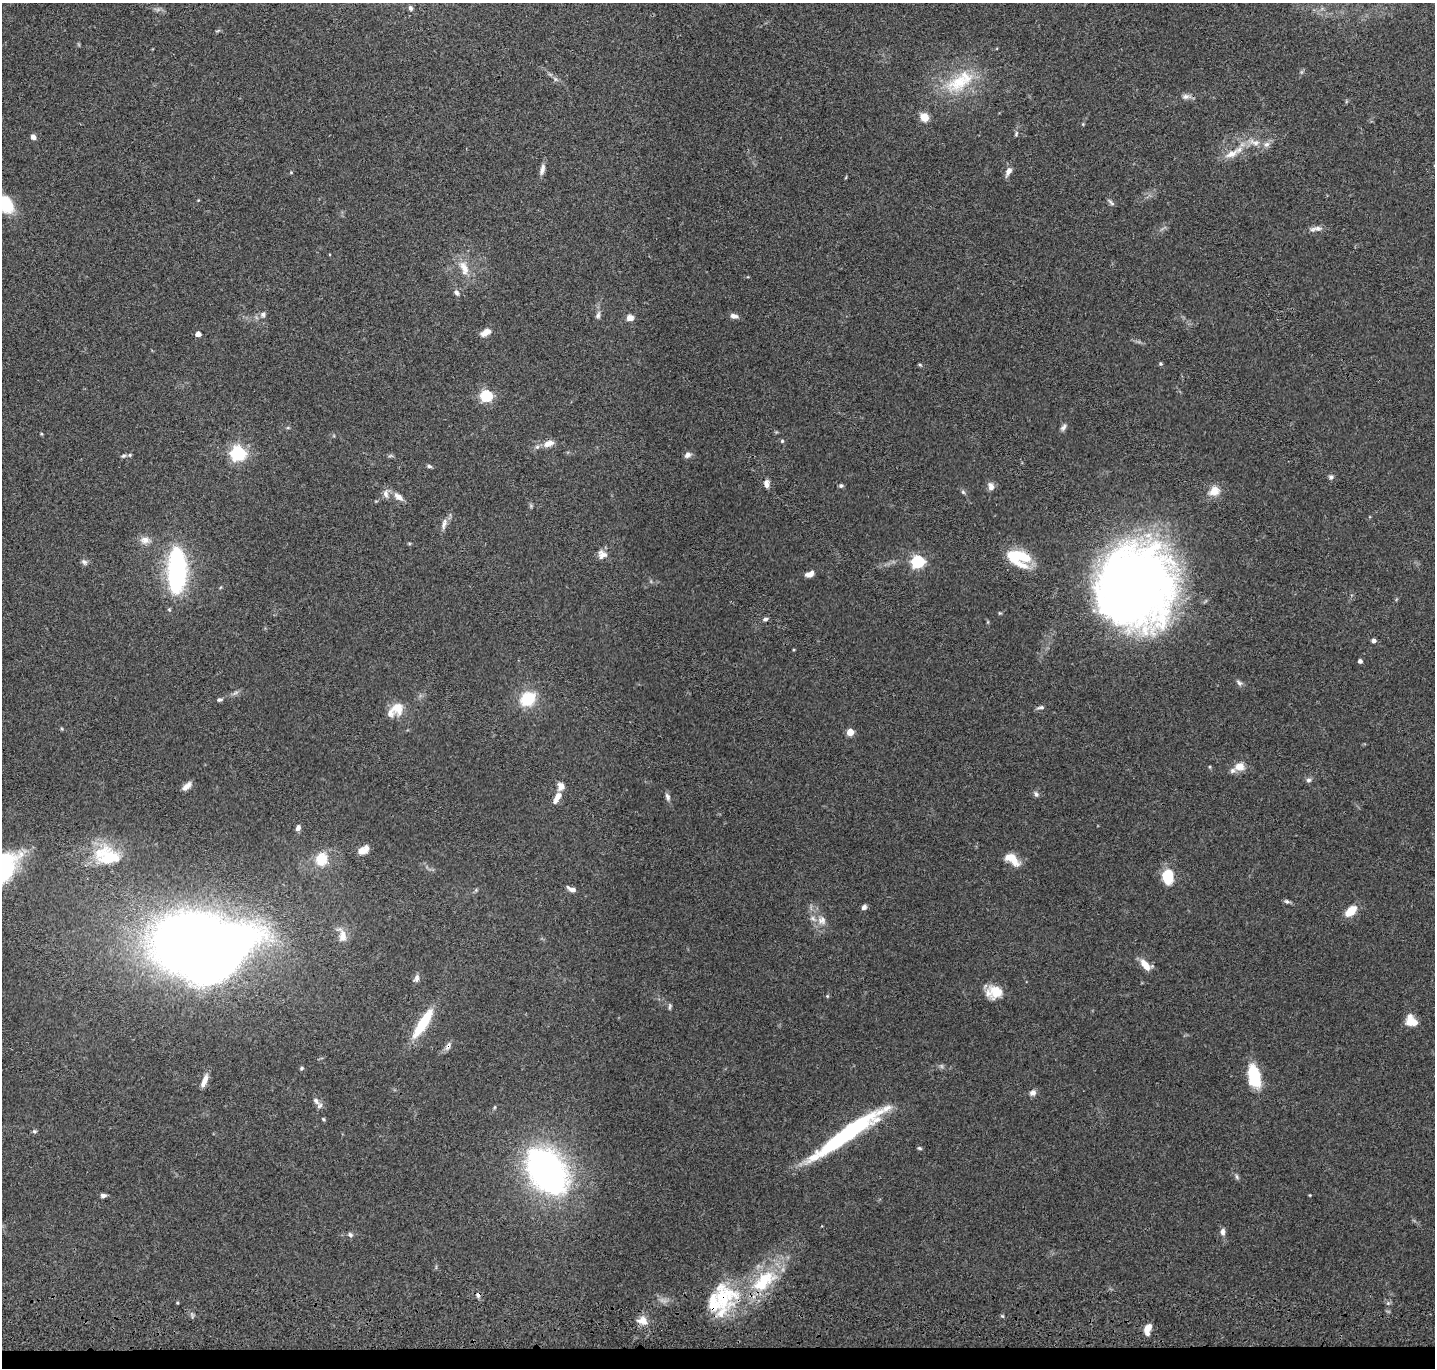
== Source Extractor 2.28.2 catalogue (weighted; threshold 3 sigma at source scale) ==
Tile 8 of 3 x 3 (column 2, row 3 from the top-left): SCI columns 1446-2878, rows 204-1569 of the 4324 x 4505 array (HDU 1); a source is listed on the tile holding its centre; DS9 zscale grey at full resolution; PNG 1437 x 1370 px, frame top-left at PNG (2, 3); no overlay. Shown black and unused: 2% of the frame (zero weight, under 3 of 4 exposures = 6% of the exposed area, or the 3 px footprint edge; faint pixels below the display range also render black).
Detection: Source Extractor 2.28.2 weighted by HDU 2 'WHT'; one run over the whole footprint, this tile lists its part. Background 0.0839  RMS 0.0062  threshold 0.0277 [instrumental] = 3 sigma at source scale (4.5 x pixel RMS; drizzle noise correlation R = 1.50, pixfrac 1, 0.05/0.05 arcsec/px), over >= 5 px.
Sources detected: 119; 3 inside a brighter object's white glare — not listed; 10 inside a brighter listed object's ellipse — not listed separately; the other 106 listed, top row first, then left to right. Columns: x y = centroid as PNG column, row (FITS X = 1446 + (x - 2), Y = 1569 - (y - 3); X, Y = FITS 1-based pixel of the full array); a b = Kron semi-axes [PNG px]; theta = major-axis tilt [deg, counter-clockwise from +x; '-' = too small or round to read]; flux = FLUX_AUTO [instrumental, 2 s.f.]
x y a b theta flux
410 8 6 5 - 1.6
959 82 40 22 31 31
1186 96 10 7 10 2.6
924 117 7 7 - 9.8
1016 133 7 4 72 0.97
33 137 6 5 - 2.4
1254 142 17 8 -20 5.7
1231 154 23 9 26 7.9
542 169 15 6 78 3
1008 171 12 6 62 3.2
1111 202 11 4 -46 1.3
6 204 18 12 -59 26
1318 228 11 7 0 3
464 268 23 11 -69 8.8
456 292 8 5 -55 1.8
263 314 7 7 - 1.8
598 315 11 6 74 2
734 316 11 6 -19 2.5
630 318 7 6 - 4
486 332 12 7 33 4.6
198 334 4 4 - 5.8
1160 364 5 5 - 0.83
920 365 5 4 - 0.73
486 396 5 5 - 78
1063 428 11 6 54 1.9
41 434 4 3 - 0.52
782 441 5 5 - 0.82
549 443 15 8 21 5.1
238 453 6 6 - 160
687 455 8 6 34 2.6
123 456 6 5 - 1.1
429 466 6 5 - 1.1
1331 477 6 6 - 1.6
766 484 10 6 -87 2.9
841 486 5 5 - 1.2
991 486 10 7 -76 3.4
1214 491 15 12 25 7
963 492 7 4 -45 1
386 494 12 7 -78 3
398 497 16 8 -37 4.2
444 524 17 6 75 3.3
145 540 13 10 2 4.4
602 555 12 11 - 4.2
1017 555 36 14 -19 24
918 561 6 5 - 99
84 562 9 6 -38 1.7
177 571 49 18 89 89
810 574 10 6 29 3.9
1134 586 78 71 80 510
765 619 7 5 25 1.4
1374 641 4 4 - 2.4
1360 661 4 4 - 2.1
1239 682 10 5 -43 1.6
528 699 19 15 38 20
219 700 8 4 12 1.2
1041 707 9 4 6 1.5
397 708 16 16 - 9.5
850 732 5 4 - 13
1240 766 12 10 10 7
1309 780 8 6 2 1.5
187 786 14 6 42 3.4
1036 794 7 5 -62 1.6
558 796 13 6 62 5.2
667 797 11 6 -70 2.1
298 828 7 5 60 2.3
363 850 13 7 28 5.9
110 858 44 25 -25 30
322 859 18 16 75 14
1014 860 18 10 -59 8.3
3 867 41 27 57 67
1169 874 16 12 9 12
572 890 9 6 -13 2.7
1287 901 8 5 -23 1.4
864 907 6 5 - 2.2
1350 911 14 7 43 11
822 920 12 12 - 5.5
342 935 17 9 -79 6.7
188 940 60 47 30 550
1145 965 16 7 -53 6.6
416 978 11 7 67 2.2
995 992 18 13 0 12
827 996 4 4 - 0.59
670 1006 8 4 83 1.1
1412 1021 13 10 -43 9
423 1023 30 8 58 28
448 1046 13 6 63 2.4
302 1068 5 5 - 0.9
1254 1076 25 12 -78 24
204 1081 18 6 69 4.9
1033 1093 9 8 - 2.4
316 1101 12 7 -53 2.9
495 1107 6 3 70 0.71
323 1119 5 4 - 0.74
34 1131 6 5 - 0.95
848 1133 96 13 35 77
919 1148 6 4 -26 0.87
546 1170 39 25 -54 240
1237 1176 8 4 -81 1.1
103 1195 7 5 2 1.8
1223 1232 8 6 86 2.4
350 1234 6 5 - 1.4
764 1281 45 22 40 40
478 1295 8 6 -74 1.9
724 1297 39 34 63 44
642 1321 14 10 -11 5.7
1148 1327 10 8 39 3.8
Overlapping masked pixels (flux is a lower limit): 4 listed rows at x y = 1017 555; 448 1046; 478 1295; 724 1297
Isophote crosses this tile's border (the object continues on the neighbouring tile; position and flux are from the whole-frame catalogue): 2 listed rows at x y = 6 204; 3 867